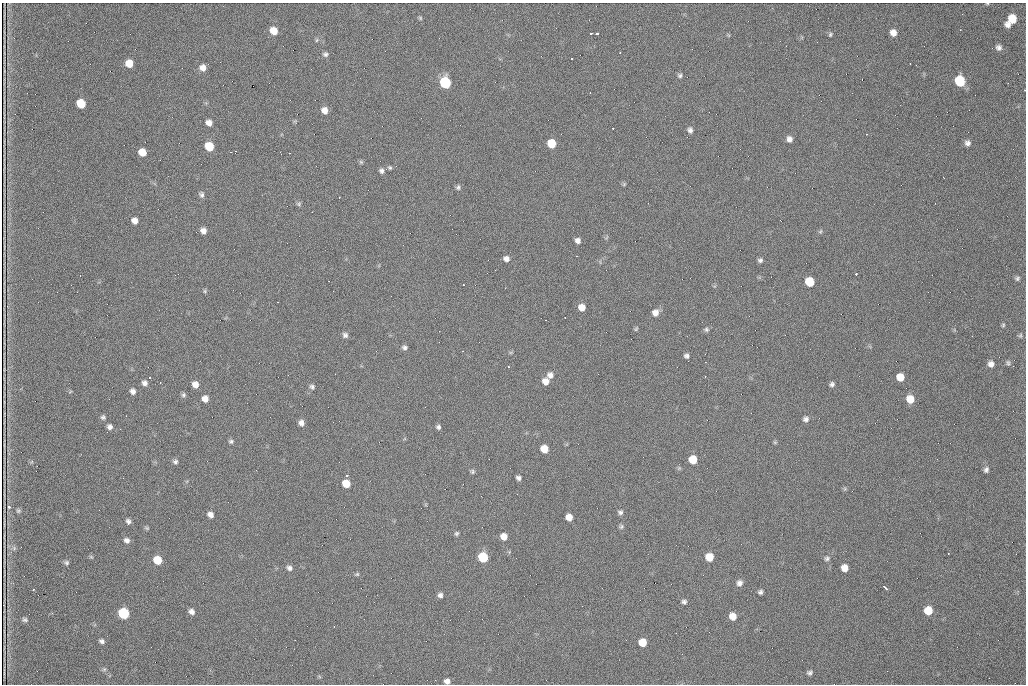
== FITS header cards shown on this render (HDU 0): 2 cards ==
NAXIS1  =                 1024 /fastest changing axis
NAXIS2  =                  682 /next to fastest changing axis

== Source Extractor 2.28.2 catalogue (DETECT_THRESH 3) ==
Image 1024 x 682 px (HDU 0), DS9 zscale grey, 1 PNG px = 1 image px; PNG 1028 x 686 px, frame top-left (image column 1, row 682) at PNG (2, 3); no overlay
Background 815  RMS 21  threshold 62.2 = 3 sigma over >= 5 px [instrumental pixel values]
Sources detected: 142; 1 with non-positive FLUX_AUTO (blend fragments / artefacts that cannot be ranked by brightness) is not listed; the other 141 listed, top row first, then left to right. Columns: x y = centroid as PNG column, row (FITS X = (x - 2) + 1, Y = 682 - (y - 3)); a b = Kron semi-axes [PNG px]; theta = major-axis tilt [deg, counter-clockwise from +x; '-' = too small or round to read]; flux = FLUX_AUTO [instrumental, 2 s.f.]
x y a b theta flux
987 4 5 3 - 1200
420 18 5 4 - 1700
1012 19 9 7 45 27000
1008 25 6 5 - 5900
960 30 3 2 - 1300
274 31 7 6 - 18000
591 33 3 2 - 2800
893 33 7 6 - 9800
597 34 3 3 - 6500
728 35 6 4 -71 1500
830 35 6 5 - 2100
317 40 6 4 88 2000
999 47 7 7 - 5100
325 54 7 6 - 3600
572 59 3 2 - 1700
129 63 6 6 - 22000
910 64 2 2 - 660
203 68 8 7 - 9200
680 75 6 6 - 3000
862 79 2 2 - 850
960 81 8 7 - 69000
445 83 7 7 - 110000
590 93 3 2 - 1600
821 101 2 2 - 890
81 103 7 6 - 36000
324 110 7 6 - 10000
209 123 6 5 - 8900
613 128 3 2 - 1600
690 130 7 6 - 4700
789 139 7 6 - 6100
551 143 7 6 - 33000
967 143 6 6 - 5200
209 146 7 6 - 38000
236 151 2 2 - 940
142 152 6 6 - 19000
231 152 2 2 - 880
289 153 2 2 - 850
361 162 6 5 - 2100
390 167 6 5 - 2200
381 171 7 6 - 4100
944 178 2 2 - 870
624 184 5 4 - 1800
458 187 7 6 - 3100
201 194 7 6 - 3700
339 197 3 2 - 1300
299 204 6 5 - 2400
134 221 6 5 - 8500
203 231 7 6 - 7700
820 231 6 4 32 2100
578 240 6 6 - 5600
506 259 7 6 - 5900
760 260 5 5 - 3200
856 274 3 2 - 2600
80 276 3 2 - 2400
1017 278 6 6 - 2900
809 282 7 6 - 39000
205 291 5 5 - 1900
582 307 6 6 - 13000
655 313 8 7 - 8900
1003 325 5 4 - 1800
636 329 7 4 63 1800
706 329 7 6 - 2900
345 335 7 6 - 4300
1020 335 7 5 88 2300
972 336 3 2 - 1100
404 347 6 5 - 3600
687 356 6 5 - 3800
1008 363 7 5 -82 2900
991 364 8 7 - 7000
1013 366 2 2 - 6700
508 367 3 2 - 990
550 375 8 7 - 7000
705 376 3 2 - 790
150 377 3 2 - 2700
900 377 6 6 - 19000
545 381 7 7 - 11000
144 383 7 6 - 5300
160 383 2 2 - 970
195 384 6 6 - 10000
832 384 6 5 - 3600
312 387 7 5 -44 3200
133 391 6 6 - 5500
183 395 6 6 - 2800
205 399 6 6 - 10000
910 399 7 7 - 20000
103 417 7 6 - 3100
806 419 7 6 - 4500
301 423 6 6 - 6100
110 427 7 6 - 5100
438 427 6 5 - 3500
231 441 6 5 - 2900
775 442 5 5 - 1700
544 449 6 6 - 20000
693 460 7 6 - 27000
175 462 6 6 - 3500
986 470 7 6 - 4100
472 471 6 5 - 2600
347 475 3 3 - 1600
518 478 5 4 - 4100
346 484 6 6 - 24000
9 507 3 3 - 3800
99 510 2 2 - 900
18 511 6 5 - 2300
620 512 6 6 - 3500
210 515 7 6 - 6800
569 517 6 6 - 12000
128 521 6 5 - 4000
621 527 7 6 - 2700
147 528 7 4 -27 2000
457 533 6 5 - 2500
504 536 7 6 - 12000
127 540 7 6 - 5300
14 548 6 6 - 2800
948 553 2 2 - 810
91 557 6 3 -36 1600
483 557 7 6 - 62000
709 557 7 6 - 23000
827 558 7 6 - 3400
157 560 7 6 - 32000
66 563 7 5 -33 2900
289 568 8 6 -17 4900
845 568 6 6 - 12000
357 574 6 5 - 1900
739 583 8 7 - 6200
885 587 4 2 - 5000
34 589 3 2 - 1400
760 592 5 5 - 3500
440 595 6 6 - 4600
684 602 6 6 - 3700
928 610 7 7 - 27000
191 612 7 6 - 6200
123 613 7 6 - 100000
733 616 7 6 - 14000
25 620 7 5 -12 3200
295 640 2 2 - 930
102 641 6 5 - 3900
642 642 6 6 - 21000
104 669 6 5 - 2500
810 673 6 5 - 3400
435 680 2 2 - 850
447 681 5 5 - 5500
At the frame edge (FLAGS 8, measured only in part): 2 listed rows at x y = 987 4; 447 681
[1 non-positive-flux detection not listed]

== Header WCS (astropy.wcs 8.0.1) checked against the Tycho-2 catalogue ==
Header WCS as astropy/WCSLIB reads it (CRVAL/CRPIX/CD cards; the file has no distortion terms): RA---TAN/DEC--TAN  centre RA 07:09:23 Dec +30:56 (107.35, +30.93 deg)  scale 1.43 arcsec/px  FOV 24.4' x 16.3'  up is -93 deg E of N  parity flipped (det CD > 0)
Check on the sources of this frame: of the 60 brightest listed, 5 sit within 2.1 arcsec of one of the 9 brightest Tycho-2 stars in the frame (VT <= 12.48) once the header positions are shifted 1.21 arcsec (1.07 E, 0.56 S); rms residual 1.23 arcsec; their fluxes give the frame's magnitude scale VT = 23.52 - 2.5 log10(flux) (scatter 0.16 mag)
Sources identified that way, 5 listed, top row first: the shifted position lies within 2.1 arcsec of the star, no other Tycho-2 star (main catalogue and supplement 1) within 4.2 arcsec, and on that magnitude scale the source's flux lands within +1.5 / -3 mag of the star's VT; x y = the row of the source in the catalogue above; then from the Tycho-2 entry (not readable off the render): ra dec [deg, ICRS J2000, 3 dp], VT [Tycho-2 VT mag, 2 dp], TYC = Tycho-2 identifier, HIP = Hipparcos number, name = IAU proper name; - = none
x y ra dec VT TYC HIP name
960 81 107.215 +31.104 11.64 2438-821-1 - -
445 83 107.226 +30.900 10.76 2438-883-1 - -
81 103 107.244 +30.756 12.13 2438-718-1 - -
209 146 107.261 +30.807 12.26 2438-856-1 - -
483 557 107.445 +30.924 11.38 2438-1056-1 - -